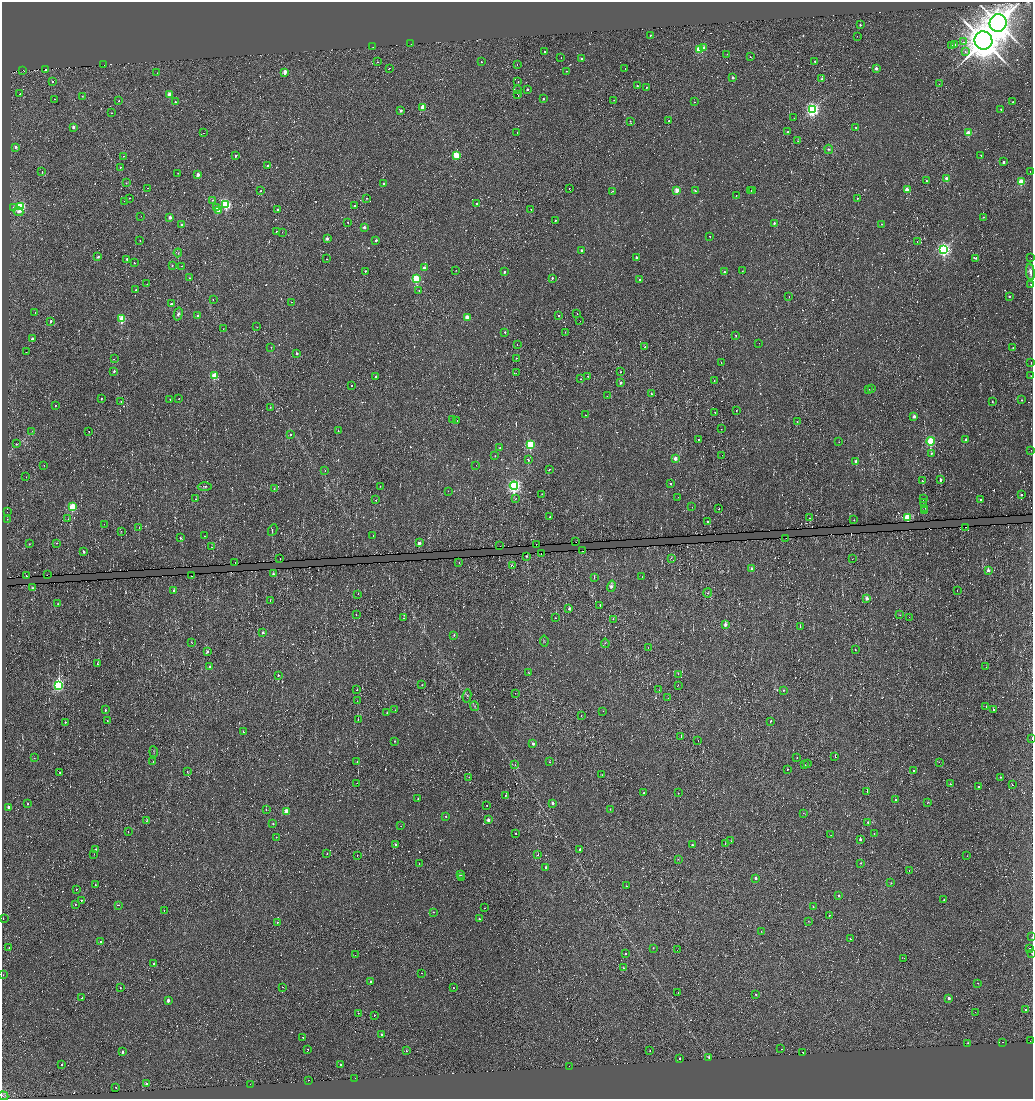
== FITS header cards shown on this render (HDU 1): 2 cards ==
NAXIS1  =                 2062
NAXIS2  =                 2193

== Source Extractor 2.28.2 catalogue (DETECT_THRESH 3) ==
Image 2062 x 2193 px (HDU 1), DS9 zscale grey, zoomed out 1/2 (1 PNG px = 2 x 2 image px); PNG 1035 x 1101 px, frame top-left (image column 2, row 2193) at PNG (2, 2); each listed source drawn as its Kron ellipse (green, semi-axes under 4 px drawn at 4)
Background 8.71e-04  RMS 0.02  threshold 0.0588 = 3 sigma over >= 5 px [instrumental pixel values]
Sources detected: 1173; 333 cannot appear on this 1/2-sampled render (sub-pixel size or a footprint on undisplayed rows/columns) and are neither listed nor drawn; of the other 840, the 500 brightest by FLUX_AUTO listed and drawn (340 fainter detections omitted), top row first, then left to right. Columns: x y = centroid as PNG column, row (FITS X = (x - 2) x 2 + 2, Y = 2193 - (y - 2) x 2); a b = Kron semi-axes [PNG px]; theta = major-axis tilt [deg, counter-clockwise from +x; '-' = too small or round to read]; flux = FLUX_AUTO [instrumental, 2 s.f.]
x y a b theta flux
998 23 9 8 - 5300
860 25 2 2 - 5.4
650 35 2 2 - 3.5
857 36 2 1 - 3.9
983 40 9 9 - 9400
964 42 3 2 - 88
411 44 2 1 - 18
952 45 2 1 - 8.8
955 45 2 1 - 13
373 47 2 1 - 10
704 47 3 2 - 16
699 50 3 3 - 180
545 51 2 2 - 4.7
965 52 4 3 - 9.9
727 54 2 1 - 5.5
561 57 2 2 - 8.8
750 57 2 2 - 3.7
581 59 2 2 - 15
815 61 2 2 - 9
378 62 2 2 - 3.2
481 62 2 2 - 3.3
104 65 2 1 - 6.7
517 65 2 1 - 56
389 68 2 2 - 12
876 68 2 2 - 23
46 69 2 2 - 21
625 69 2 1 - 6.3
23 70 2 1 - 3.1
566 71 2 2 - 3.1
285 72 3 2 - 55
157 73 2 1 - 5.4
732 77 2 2 - 18
822 79 2 2 - 11
52 82 2 2 - 4.3
518 82 2 2 - 25
939 84 2 1 - 5.5
637 86 2 2 - 3.7
646 87 2 1 - 16
517 89 2 1 - 30
527 89 2 2 - 7.7
20 93 2 1 - 7.1
169 95 2 2 - 50
518 95 3 1 - 37
82 96 2 2 - 2.9
55 99 2 1 - 5
543 99 2 2 - 8.4
614 100 2 2 - 3.3
119 101 2 2 - 3.1
175 102 3 2 - 5.2
694 102 2 1 - 7.9
1013 102 2 2 - 3
423 107 2 2 - 58
812 109 4 3 - 850
1001 109 2 2 - 4.4
401 111 2 2 - 12
112 113 2 1 - 2.8
794 118 2 1 - 6.2
630 121 3 2 - 4.6
669 121 2 1 - 5.4
73 127 2 2 - 22
856 127 2 2 - 3.6
517 132 2 1 - 7.2
788 132 2 2 - 3.4
203 133 2 1 - 5.6
969 133 3 3 - 87
798 141 3 2 - 2.8
15 147 3 2 - 13
829 149 4 4 - 5.8
456 155 3 3 - 190
123 156 2 2 - 2.8
236 156 2 2 - 8.1
981 156 2 2 - 3
1003 162 2 2 - 15
268 165 3 2 - 4.7
120 167 2 2 - 3
42 172 2 1 - 10
1030 172 2 1 - 22
178 173 2 2 - 2.7
198 175 3 2 - 38
947 178 2 2 - 54
926 181 2 2 - 4.1
1021 182 3 3 - 140
126 183 2 2 - 3
384 184 3 2 - 15
147 188 2 1 - 5.6
569 189 2 1 - 5.4
677 190 2 2 - 70
751 190 2 2 - 4.9
753 190 2 2 - 5.3
907 190 2 2 - 73
261 191 2 2 - 3.5
612 191 2 2 - 13
695 191 3 3 - 5.1
736 195 2 1 - 5.2
129 198 2 2 - 3.1
367 198 2 2 - 3.7
858 198 2 2 - 4.1
212 200 2 2 - 2.8
124 201 2 1 - 5.5
477 203 2 2 - 11
226 204 3 3 - 440
354 206 2 2 - 5.7
14 207 4 3 - 9.3
20 207 3 3 - 440
216 208 3 2 - 41
218 210 2 2 - 18
278 210 2 2 - 18
531 210 2 1 - 3.5
18 211 5 4 - 16
141 216 2 1 - 4.7
170 217 2 2 - 26
983 217 2 2 - 3.3
555 220 2 2 - 3.4
347 222 2 1 - 15
774 223 2 2 - 8.2
181 224 2 2 - 8.4
882 224 2 2 - 3.2
364 227 2 2 - 22
276 231 2 2 - 5.1
282 232 2 1 - 3
710 237 2 2 - 8.7
327 238 2 2 - 24
140 240 2 1 - 8.3
376 240 2 2 - 11
917 241 2 1 - 6.2
944 249 4 4 - 920
582 250 2 2 - 9.6
178 253 4 2 - 2.7
98 257 2 2 - 8.7
636 257 2 2 - 15
976 258 2 2 - 5.4
1031 258 2 1 - 3.2
126 259 2 2 - 6.6
326 259 2 1 - 4.9
134 263 2 2 - 9.8
172 265 3 3 - 3.7
181 266 2 2 - 3.7
424 268 2 2 - 22
456 270 2 1 - 4.8
365 271 2 2 - 6.3
742 271 2 1 - 4.5
504 272 2 2 - 13
724 272 2 2 - 12
1030 272 8 4 -83 16
189 278 2 2 - 4.6
416 278 3 3 - 300
552 278 3 2 - 7.3
640 279 2 2 - 7.3
147 284 2 1 - 5
1031 284 2 2 - 21
136 290 2 2 - 4.2
419 290 2 2 - 8.7
789 296 2 1 - 8.9
1009 296 2 2 - 6.4
213 300 2 1 - 5.3
291 302 2 1 - 17
171 304 2 2 - 11
35 313 2 1 - 3.9
577 313 2 2 - 4.3
178 314 6 4 74 11
198 315 2 2 - 14
558 316 2 2 - 4.5
467 317 2 2 - 67
122 319 3 3 - 200
51 321 2 2 - 17
580 321 2 1 - 3
257 327 2 1 - 2.9
223 329 2 1 - 3.1
505 332 2 2 - 4.2
565 332 2 1 - 16
736 335 2 2 - 7.7
32 338 2 2 - 18
759 343 2 1 - 4.3
517 345 2 1 - 4.7
271 347 2 1 - 11
645 347 2 2 - 15
1013 348 2 2 - 3.9
26 352 2 1 - 12
297 353 2 2 - 8
516 358 2 2 - 2.7
114 359 2 1 - 8.2
721 362 2 2 - 4.7
1031 363 2 1 - 41
114 371 2 2 - 7.3
621 372 2 2 - 21
516 373 3 2 - 2.9
214 376 3 3 - 98
376 376 2 2 - 10
588 376 2 1 - 3.9
1031 376 2 1 - 6.1
581 379 2 2 - 3.2
714 381 2 1 - 9.3
621 382 2 2 - 10
351 386 2 2 - 3.6
868 389 2 2 - 6
872 389 2 2 - 6.3
652 394 3 2 - 3.2
607 396 2 1 - 4.1
101 398 2 2 - 18
179 398 2 1 - 5.8
170 400 2 1 - 6.1
1021 400 2 2 - 3.9
121 401 2 2 - 4.6
992 401 2 2 - 4
55 406 2 2 - 3.1
270 407 2 2 - 3.5
736 410 2 1 - 29
715 412 2 2 - 9.8
585 415 2 1 - 56
914 416 2 2 - 27
452 419 2 1 - 19
457 420 2 1 - 2.9
797 422 2 2 - 3.9
721 429 2 1 - 4.6
32 431 4 2 - 2.8
338 431 2 2 - 5.3
89 432 2 1 - 40
290 434 2 2 - 4.4
698 439 2 2 - 3.9
966 439 2 2 - 14
931 441 4 3 - 260
839 442 2 1 - 6.6
16 444 3 2 - 4.1
530 445 3 3 - 290
500 447 2 2 - 3.4
1031 450 2 1 - 6
931 453 2 2 - 23
722 455 2 1 - 21
495 456 3 2 - 2.8
675 458 2 2 - 33
528 460 3 2 - 23
856 461 2 2 - 22
44 465 2 1 - 5.8
476 465 2 1 - 4.1
549 469 2 2 - 4.7
325 470 2 1 - 18
26 477 2 1 - 4.6
940 480 3 2 - 10
923 481 3 2 - 47
671 484 2 2 - 7.9
205 486 7 3 0 5.9
380 486 2 2 - 2.7
514 486 4 4 - 730
274 489 2 2 - 3.2
448 491 2 1 - 5.1
542 494 2 1 - 4.8
1021 495 2 2 - 6.6
678 497 4 2 - 2.7
923 498 2 2 - 20
196 499 3 2 - 4.3
515 499 3 2 - 3
980 499 2 2 - 5.5
376 500 2 1 - 3.4
923 502 2 2 - 3.1
72 507 3 3 - 210
692 507 2 1 - 2.8
925 508 2 1 - 9.5
719 509 2 1 - 17
925 511 2 1 - 6.5
7 512 2 1 - 7.8
549 517 2 1 - 13
908 517 3 3 - 240
809 518 3 2 - 7.3
7 519 2 1 - 3.4
68 519 2 1 - 10
854 520 2 2 - 2.8
708 521 2 2 - 5.1
104 524 2 1 - 5.1
139 527 2 2 - 7.1
965 527 2 1 - 8.3
273 530 6 3 63 3.8
121 531 2 1 - 2.7
204 536 2 1 - 4.2
373 536 2 1 - 4.2
180 537 2 2 - 31
786 538 2 1 - 18
576 542 2 1 - 9.1
56 543 2 2 - 3.4
419 543 2 2 - 35
29 544 2 2 - 3.1
536 544 2 1 - 47
500 546 2 1 - 4.3
212 547 2 1 - 5.3
582 551 2 2 - 12
84 552 2 2 - 7.8
541 554 2 1 - 19
527 556 2 2 - 6
671 558 4 3 - 5.8
280 559 2 2 - 34
852 559 2 1 - 6.9
235 563 2 1 - 19
459 563 3 3 - 3.5
513 566 2 1 - 20
751 569 2 2 - 17
988 570 2 2 - 26
47 574 2 1 - 3.9
273 574 2 2 - 10
26 576 2 1 - 10
192 576 2 2 - 10
594 577 3 2 - 7.1
642 577 2 1 - 3.9
611 586 5 3 - 19
32 588 3 3 - 6.7
957 590 2 1 - 6.8
174 591 3 2 - 13
708 593 5 3 - 4.2
358 594 2 1 - 39
867 599 2 2 - 35
270 600 2 1 - 5.7
58 604 2 1 - 6.8
600 605 2 2 - 17
569 608 2 2 - 9.5
356 614 2 1 - 7.1
900 615 2 2 - 3.9
909 617 2 1 - 6
404 618 3 2 - 34
556 618 2 2 - 14
613 619 2 2 - 6.9
725 625 2 2 - 35
800 627 2 2 - 7.3
263 632 2 2 - 9.4
454 635 3 2 - 5.9
544 641 5 2 - 3
192 643 2 2 - 18
605 643 4 2 - 2.9
648 648 2 1 - 3.2
855 649 2 1 - 10
207 651 3 2 - 13
97 663 3 2 - 5.3
210 667 2 2 - 8.9
986 667 2 1 - 12
529 673 3 2 - 3.7
678 674 2 1 - 4.2
278 675 2 2 - 5.8
58 685 4 3 - 630
422 685 2 2 - 3
678 685 2 1 - 6.2
357 690 2 2 - 2.9
659 690 2 1 - 3.2
783 690 2 2 - 3.7
515 693 2 1 - 10
467 696 7 3 79 4.4
668 698 2 1 - 9.5
357 701 2 1 - 6.6
475 706 5 2 - 4.1
986 706 2 1 - 13
105 710 2 2 - 5.5
395 710 2 1 - 6.4
994 710 2 2 - 5
603 711 2 1 - 8.3
387 713 2 2 - 2.9
581 715 2 1 - 4.2
358 719 3 2 - 3.7
107 721 2 1 - 5.9
771 721 2 2 - 24
65 722 2 1 - 12
243 732 2 2 - 9.4
681 737 2 1 - 16
1032 739 2 1 - 19
395 741 2 2 - 3.2
698 741 2 1 - 3.8
533 744 2 2 - 19
154 752 5 2 - 2.7
835 756 2 2 - 7.6
797 757 2 1 - 5
34 758 2 2 - 6.8
153 761 2 1 - 13
357 762 2 1 - 20
549 762 2 2 - 3.5
939 762 2 1 - 4.7
807 763 2 1 - 3.1
515 765 3 3 - 2.7
805 765 2 1 - 3.3
787 769 2 2 - 12
913 770 2 2 - 11
60 772 2 2 - 4.3
187 772 2 2 - 9.1
602 775 2 1 - 3.7
469 777 2 2 - 3.8
1000 777 2 2 - 3.1
357 783 2 1 - 15
950 784 2 2 - 3.9
1012 785 2 1 - 16
979 787 2 2 - 8.4
867 791 2 1 - 8.1
644 793 2 2 - 3.8
678 793 2 1 - 12
505 795 2 2 - 6.7
418 799 2 2 - 4.1
895 800 2 2 - 7
928 802 2 2 - 5.1
552 803 2 2 - 20
27 804 2 2 - 4.3
487 805 2 1 - 8.5
8 807 2 2 - 17
610 809 2 2 - 3.4
266 810 2 2 - 3.2
286 812 3 2 - 81
803 813 2 2 - 9.6
446 816 2 2 - 3.6
488 820 2 2 - 29
146 821 4 3 - 3
868 822 2 2 - 6.9
273 824 2 2 - 4.9
401 826 2 1 - 5.9
128 832 2 1 - 12
516 833 2 2 - 4
874 834 2 2 - 9.9
831 835 2 1 - 19
276 837 2 2 - 5.6
860 839 2 2 - 16
731 841 2 2 - 4.3
395 844 2 2 - 8.1
725 844 2 1 - 3.7
692 845 2 2 - 7.2
96 849 2 2 - 6.8
580 850 2 2 - 19
94 854 2 2 - 3
327 854 2 2 - 3.4
357 855 2 1 - 7.4
538 855 2 1 - 13
967 856 2 1 - 5.7
678 859 3 3 - 2.7
861 863 2 2 - 4.8
419 864 2 1 - 5.3
546 867 2 2 - 100
909 871 2 1 - 11
460 874 2 2 - 21
461 878 2 1 - 5.9
756 878 2 2 - 17
891 883 3 3 - 3.1
95 884 2 2 - 13
626 886 2 1 - 7.5
76 889 2 2 - 7.3
839 895 3 2 - 6.3
82 900 3 2 - 5.1
944 900 2 2 - 3
75 904 2 2 - 2.9
119 905 3 1 - 10
813 907 2 2 - 4.2
485 908 2 2 - 15
164 910 2 1 - 23
433 912 2 1 - 3.3
829 915 2 1 - 9.7
3 918 2 2 - 25
479 919 2 2 - 6.3
808 921 2 2 - 2.8
277 922 2 2 - 4.5
761 932 3 2 - 4.4
1032 937 2 1 - 8.2
850 939 2 2 - 5
101 942 2 2 - 9
9 948 2 1 - 12
653 948 2 2 - 3
1030 948 2 1 - 12
677 950 2 1 - 45
626 953 2 1 - 3
1032 953 2 1 - 5.4
355 955 2 1 - 18
904 958 2 2 - 11
154 963 2 2 - 4.5
624 968 2 2 - 3.7
421 973 2 1 - 4.7
3 975 2 1 - 25
371 981 2 2 - 8.9
978 983 2 2 - 2.8
282 987 2 1 - 4.1
453 987 2 2 - 8.4
120 988 2 2 - 4
678 992 2 1 - 5.4
756 994 2 2 - 4.7
82 998 2 2 - 4.2
949 998 2 2 - 12
168 1000 2 2 - 35
1026 1010 2 2 - 6.6
975 1012 2 1 - 3.2
358 1013 2 2 - 3.2
375 1015 2 1 - 110
382 1034 2 2 - 12
303 1037 2 2 - 10
1030 1041 2 1 - 6.2
1002 1042 2 1 - 49
968 1043 2 2 - 4.4
308 1049 2 1 - 34
781 1049 2 2 - 32
406 1051 2 2 - 5.2
650 1051 2 2 - 3.1
123 1052 2 2 - 16
803 1052 2 2 - 10
709 1057 2 2 - 9.2
680 1059 2 2 - 23
62 1065 2 2 - 98
341 1065 2 2 - 7.8
569 1066 2 1 - 36
355 1078 2 1 - 11
308 1080 2 1 - 11
146 1084 2 2 - 14
250 1084 2 1 - 9.6
115 1087 2 2 - 19
3 1096 5 3 - 5.5
At the frame edge (FLAGS 8, measured only in part): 4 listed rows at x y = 1032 739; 1032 937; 1032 953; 3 1096
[340 fainter detections neither listed nor drawn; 333 sub-pixel or undisplayed-footprint detections neither listed nor drawn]